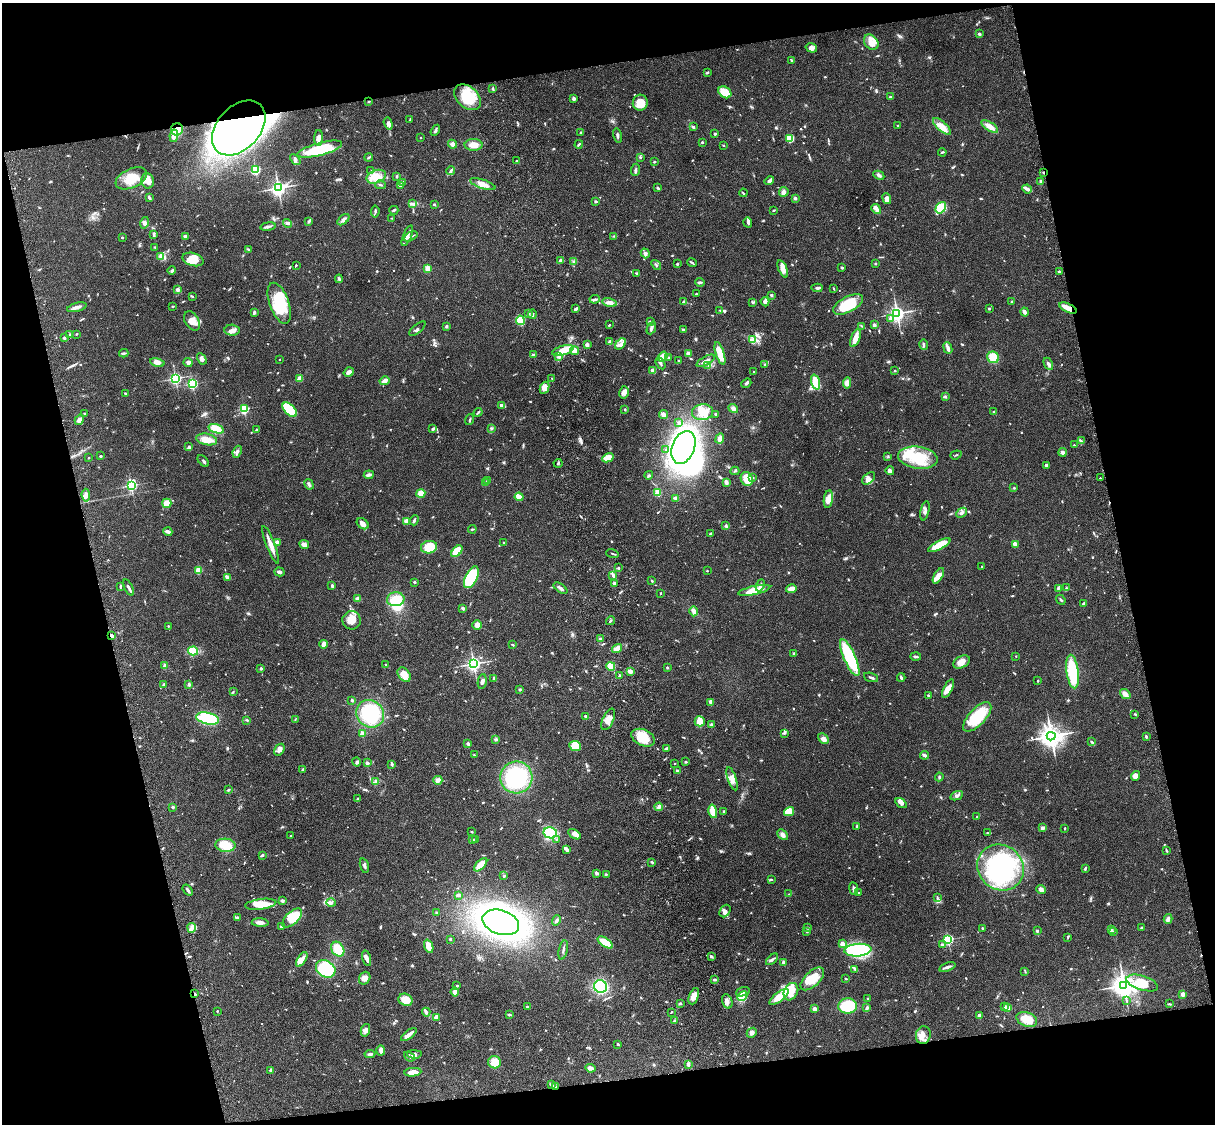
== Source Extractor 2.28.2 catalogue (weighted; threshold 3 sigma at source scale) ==
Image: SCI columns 121-4969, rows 277-4763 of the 5088 x 4927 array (HDU 1 of 3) = the unmasked area's bounding box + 8 px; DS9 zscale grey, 4 x 4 block average (1 PNG px = mean of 4 x 4 image px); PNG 1217 x 1126 px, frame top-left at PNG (2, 3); each listed source drawn as its Kron ellipse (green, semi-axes under 4 px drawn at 4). Shown black and unused: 26% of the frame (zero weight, under 3 of 4 exposures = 6% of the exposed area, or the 3 px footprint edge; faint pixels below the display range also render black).
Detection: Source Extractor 2.28.2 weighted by HDU 2 'WHT'. Background 0.0795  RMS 0.0058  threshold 0.0262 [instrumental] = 3 sigma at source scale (4.5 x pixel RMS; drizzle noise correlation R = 1.50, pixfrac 1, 0.05/0.05 arcsec/px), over >= 5 px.
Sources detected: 972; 1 too faint to see at this stretch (4 x 4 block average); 15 inside a brighter object's white glare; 3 cosmic-ray / hot-pixel residue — neither listed nor drawn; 19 coinciding with a brighter row at this scale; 75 inside a brighter listed object's ellipse — not listed separately; of the other 859, all 500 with FLUX_AUTO >= 2.58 (the completeness limit of this list) listed and drawn (359 fainter detections not listed), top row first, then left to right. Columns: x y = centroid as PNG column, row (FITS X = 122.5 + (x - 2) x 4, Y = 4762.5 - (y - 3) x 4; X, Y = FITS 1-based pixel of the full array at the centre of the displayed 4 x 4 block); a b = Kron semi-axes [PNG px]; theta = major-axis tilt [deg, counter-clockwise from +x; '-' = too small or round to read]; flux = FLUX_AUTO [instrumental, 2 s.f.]
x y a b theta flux
979 34 3 2 - 5.3
871 42 8 6 -50 27
811 48 6 4 -17 17
792 60 3 2 - 3.6
707 73 3 2 - 4.4
493 89 3 2 - 5.1
725 92 7 5 -37 52
467 97 15 10 -43 100
890 97 3 2 - 4.6
573 98 3 2 - 9.4
369 101 3 2 - 2.6
640 103 8 7 - 43
410 120 3 2 - 3.6
388 123 6 4 -71 9.6
898 126 3 2 - 3.2
942 126 11 4 -42 29
693 127 3 2 - 5
990 127 9 4 -33 31
239 128 32 21 47 1400
177 129 6 6 - 69
435 130 6 2 56 6.2
581 132 2 2 - 3.5
715 134 2 2 - 6
617 135 7 2 -76 8.2
174 136 6 3 80 21
319 138 8 4 88 17
420 138 2 2 - 3.6
790 138 4 4 - 85
702 142 2 2 - 11
452 144 4 4 - 14
579 144 4 2 - 5.3
474 145 9 6 0 32
723 145 3 2 - 2.8
320 149 23 6 15 200
942 152 4 2 - 3.8
369 157 4 2 - 3.7
640 157 3 2 - 3.4
295 159 6 2 -43 7.5
516 161 2 2 - 4.1
654 162 2 2 - 4.9
255 170 2 2 - 390
635 170 6 2 85 6.6
371 171 3 2 - 3.7
451 171 4 2 - 6.3
1043 172 3 2 - 3.6
879 175 6 3 -27 10
376 177 10 6 19 37
397 177 3 2 - 2.6
131 178 17 9 24 76
148 181 8 6 -80 27
769 181 5 3 - 8.1
1041 181 3 2 - 3
402 182 3 2 - 9.8
483 184 13 4 -19 29
381 185 5 2 - 3.7
400 185 3 2 - 4.1
278 188 3 3 - 1300
658 188 2 2 - 4.9
1027 189 5 3 - 12
784 192 5 4 - 11
743 193 4 2 - 4.2
149 198 4 3 - 4.6
795 198 4 2 - 4.5
887 199 5 4 - 20
595 201 3 2 - 4.1
413 203 4 2 - 6.2
434 204 3 2 - 4.7
941 208 6 4 52 120
876 209 5 3 - 13
394 210 4 2 - 5.5
774 210 3 2 - 3.5
375 211 6 2 83 4.9
392 218 3 2 - 2.7
343 220 7 3 42 16
308 221 3 3 - 4.4
748 222 5 3 - 7
145 223 6 4 76 11
287 223 4 2 - 4.8
268 227 7 2 9 8.3
153 235 4 2 - 3.5
186 236 4 3 - 11
407 236 11 3 68 17
411 236 7 2 26 6.4
614 236 4 2 - 3.9
122 237 2 2 - 2.9
155 247 4 2 - 2.7
248 249 4 2 - 3.6
645 253 5 4 - 9.3
160 256 4 2 - 6
193 259 11 6 -16 50
560 260 3 2 - 14
573 262 3 2 - 2.8
692 263 5 2 - 4.1
875 263 2 2 - 2.6
677 264 2 2 - 11
296 265 2 2 - 3
656 265 5 2 - 4.9
842 267 2 2 - 17
428 268 2 2 - 130
783 269 9 4 -68 28
172 271 4 2 - 5.3
1059 272 3 2 - 4.4
637 273 4 2 - 5.7
339 279 4 3 - 5.1
700 282 4 2 - 9.4
817 288 5 2 - 6.3
833 288 3 2 - 2.6
178 290 3 3 - 12
696 294 3 2 - 2.9
771 295 3 2 - 5.7
193 297 2 2 - 3.5
595 299 5 2 - 8.1
610 302 7 4 -12 16
684 302 2 2 - 33
752 302 3 2 - 4.6
765 302 5 4 - 12
1011 302 3 2 - 3.3
279 303 21 9 -70 140
848 304 16 7 27 130
173 306 2 2 - 3.3
77 307 10 3 15 18
1068 308 9 3 -26 45
576 309 3 2 - 8.2
989 309 2 2 - 6
720 310 2 2 - 3.7
254 312 3 2 - 7.4
1025 312 4 2 - 19
897 313 3 3 - 1300
529 314 2 2 - 2.8
532 314 5 2 - 7.9
890 319 3 3 - 6
520 320 4 4 - 68
192 321 10 6 -60 39
650 322 2 2 - 3
609 325 2 2 - 4.2
874 325 3 2 - 11
446 326 2 2 - 7
862 326 4 2 - 3.9
651 328 6 3 67 11
417 329 10 2 40 5.4
683 329 3 2 - 4
232 330 7 5 -3 20
76 334 2 2 - 3.2
70 335 4 2 - 4.2
64 338 4 2 - 3.8
855 338 9 4 67 27
752 340 4 3 - 9
610 342 4 3 - 8.4
621 344 7 2 48 9
924 344 5 2 - 4.5
587 345 2 2 - 36
948 348 6 4 -68 11
563 351 11 5 16 54
574 351 5 3 - 27
124 353 4 2 - 4.7
688 353 4 3 - 9.5
720 353 12 3 -72 76
533 355 4 2 - 5.4
559 357 3 2 - 6.6
663 357 5 3 - 62
668 357 2 2 - 4.3
993 357 6 5 - 57
202 359 6 4 -61 14
279 359 2 2 - 3
679 361 2 2 - 2.7
706 361 10 3 29 12
188 362 4 4 - 11
157 363 7 4 -12 22
661 363 6 3 -60 8.5
764 364 3 3 - 5.2
1048 364 6 3 -61 12
708 365 3 2 - 3.5
653 371 4 3 - 18
894 371 3 2 - 3.1
349 372 5 3 - 17
753 372 2 2 - 3.2
175 378 2 2 - 750
552 378 2 2 - 2.7
300 379 3 3 - 29
384 381 5 3 - 14
816 382 8 3 -72 78
746 383 5 2 - 6.6
847 383 5 4 - 22
192 384 2 2 - 400
544 388 6 4 63 16
624 392 6 4 76 16
125 394 3 2 - 5.8
945 396 3 2 - 3.3
501 405 3 2 - 6.4
244 409 2 2 - 390
625 409 2 2 - 2.8
733 409 5 4 - 14
290 410 9 5 -45 160
478 412 4 2 - 4.7
702 412 10 8 4 44
994 412 2 2 - 4.1
85 414 3 2 - 4.2
663 414 4 3 - 14
715 414 3 2 - 2.9
79 420 6 3 58 18
470 420 5 2 - 4.1
679 422 3 2 - 2.8
492 428 3 2 - 3.3
216 429 8 4 -17 40
433 429 4 2 - 6.1
256 430 3 2 - 3.5
720 438 5 4 - 15
207 439 10 5 -11 39
1081 441 4 2 - 4.2
1074 445 2 2 - 3.1
189 447 3 3 - 8.1
683 447 17 11 68 950
666 450 3 2 - 2.9
237 452 6 3 67 9.5
1063 452 4 4 - 9.3
956 455 5 2 - 3.3
100 456 3 2 - 3.3
888 457 3 2 - 2.8
88 458 2 2 - 2.9
608 458 6 4 27 47
918 458 20 11 -7 120
203 461 7 2 -46 5.3
558 463 4 2 - 3.8
1047 466 4 3 - 9.4
735 471 4 2 - 4.2
890 471 4 3 - 11
369 475 5 3 - 7
649 475 4 2 - 4.6
753 478 3 2 - 3
869 478 8 5 42 14
1100 478 2 2 - 4.2
747 479 7 6 - 71
487 481 2 2 - 2.7
486 482 3 2 - 2.6
726 482 4 3 - 15
309 484 5 3 - 7
131 485 2 2 - 640
1014 488 3 2 - 3
658 492 2 2 - 170
421 493 4 4 - 28
86 495 6 4 -85 13
519 497 4 4 - 19
675 498 3 2 - 8.2
828 499 9 4 82 35
167 503 4 4 - 34
925 511 10 3 78 12
961 513 6 4 44 9.2
414 520 5 2 - 6
407 521 3 3 - 25
363 524 6 5 - 18
726 526 3 3 - 4.7
472 529 4 2 - 3.8
168 532 4 3 - 11
710 533 3 2 - 2.7
277 543 4 3 - 13
504 543 2 2 - 3.1
304 544 5 3 - 22
1015 544 2 2 - 68
271 545 20 3 -69 34
939 545 12 4 27 86
429 547 8 6 11 86
457 551 7 4 48 96
612 553 6 2 -18 4.8
982 566 2 2 - 2.7
618 568 3 2 - 3.6
198 570 2 2 - 140
707 571 2 2 - 4.9
279 572 5 3 - 11
613 576 4 2 - 6.7
938 576 9 4 60 25
227 577 4 3 - 6.1
471 577 12 6 63 190
652 581 3 2 - 3.5
414 582 2 2 - 5.9
614 583 3 2 - 7.3
760 585 6 2 65 7.8
332 586 3 2 - 6.2
120 587 3 2 - 2.9
129 588 9 2 -63 8.8
560 588 8 2 -36 15
1058 588 4 2 - 4.1
1066 588 3 2 - 2.9
791 589 5 3 - 25
754 590 16 3 12 78
661 593 3 2 - 2.6
358 599 4 4 - 14
396 599 9 7 8 77
1061 600 5 2 - 5
1084 603 3 2 - 8.6
463 608 2 2 - 10
694 611 5 3 - 21
352 620 9 9 - 38
610 621 4 2 - 5
477 625 5 4 - 17
168 626 2 2 - 4.1
111 636 3 2 - 17
601 639 3 2 - 12
323 644 4 3 - 20
513 645 3 2 - 3.8
617 648 5 3 - 27
193 651 5 4 - 66
794 653 3 2 - 3.1
916 656 5 3 - 7.3
1016 656 2 2 - 2.6
850 658 20 6 -66 240
961 662 9 5 28 28
474 664 3 3 - 1100
385 665 2 2 - 3.1
165 666 2 2 - 58
611 666 4 4 - 54
261 668 3 2 - 6.9
667 668 2 2 - 4.5
630 671 3 2 - 19
1073 672 17 6 -82 170
404 675 8 5 -51 38
620 675 3 2 - 3.8
871 677 7 2 -20 6.2
901 677 4 2 - 9.2
494 678 2 2 - 16
482 681 7 3 82 10
1038 681 2 2 - 3.7
164 684 2 2 - 5.4
189 685 4 3 - 5.4
519 689 3 2 - 3.3
948 689 10 4 62 28
233 692 3 2 - 2.8
1125 694 6 4 -39 18
928 695 3 2 - 4.4
352 700 3 2 - 5.5
711 702 3 2 - 18
370 714 14 13 - 200
1135 714 3 2 - 3.3
585 716 2 2 - 20
977 717 18 8 47 140
208 718 12 5 -13 190
295 719 4 2 - 2.6
608 719 11 5 66 30
247 720 3 2 - 3.9
700 721 5 5 - 39
712 725 3 3 - 8.7
784 733 3 2 - 4.8
362 734 2 2 - 85
1051 736 4 4 - 3100
1146 736 3 2 - 3.8
643 738 12 8 -24 83
496 739 3 2 - 4.2
823 739 6 4 -45 17
1091 742 4 2 - 3.3
468 744 2 2 - 25
575 746 6 5 - 73
667 748 3 2 - 10
279 750 6 4 56 15
474 755 2 2 - 2.9
925 755 4 2 - 12
357 762 4 3 - 5.1
686 762 2 2 - 5.1
367 763 2 2 - 13
392 764 3 2 - 6.2
675 764 2 2 - 2.7
303 769 4 2 - 4.9
677 771 3 2 - 9.3
1135 776 5 4 - 17
516 777 16 16 - 370
939 777 4 2 - 4.5
732 779 12 4 -71 23
438 780 4 3 - 15
376 781 3 3 - 6.8
229 790 3 2 - 4.7
957 796 6 3 24 7.6
358 799 2 2 - 17
901 803 6 4 -33 10
173 807 2 2 - 18
659 807 4 3 - 11
713 811 7 3 -79 80
723 812 3 2 - 2.7
789 812 5 4 - 74
977 817 2 2 - 6.1
856 826 3 2 - 3.7
1042 828 3 3 - 11
1065 828 3 2 - 2.7
472 832 2 2 - 4.9
550 833 7 5 -12 220
988 833 3 2 - 3.4
575 834 7 4 -33 19
783 835 6 4 -43 13
291 836 2 2 - 2.7
473 839 2 2 - 3
556 839 2 2 - 3
475 840 3 2 - 2.6
225 845 10 6 -4 66
566 849 4 3 - 7.6
1167 851 3 2 - 3
262 855 4 2 - 6.7
652 862 3 2 - 5.7
481 865 8 3 46 64
364 866 7 3 -74 9.2
1001 867 24 22 -39 440
1085 868 4 2 - 5.4
597 873 3 2 - 14
606 874 2 2 - 3.2
504 875 3 2 - 3.2
771 879 3 2 - 3.4
854 889 6 3 -82 10
1041 889 5 3 - 14
188 890 6 2 -52 7.1
859 893 3 2 - 2.9
789 894 2 2 - 2.9
458 895 3 2 - 12
937 897 3 2 - 3.4
282 901 4 3 - 5.3
331 903 5 2 - 5.8
261 904 15 5 7 60
725 911 7 5 54 12
436 912 3 2 - 3.5
237 918 3 3 - 8.1
292 918 12 6 43 110
1168 919 5 3 - 14
556 920 5 3 - 7.3
501 922 19 12 -18 1400
260 923 8 3 -3 14
282 926 3 2 - 9.4
192 928 5 4 - 14
807 928 3 2 - 3.2
983 928 4 2 - 3.8
1141 928 3 2 - 3.2
1111 929 2 2 - 4.1
1037 931 3 2 - 4.6
1114 931 3 3 - 4.5
807 932 2 2 - 2.8
1068 937 3 2 - 2.7
450 939 2 2 - 14
948 939 2 2 - 510
605 942 9 4 -35 54
842 944 3 2 - 19
942 944 2 2 - 9.9
429 946 7 4 -70 37
338 949 8 6 -59 61
563 950 10 2 77 6.4
858 950 13 6 5 300
711 956 3 2 - 4.6
367 958 8 4 -74 14
302 959 8 4 57 22
772 959 7 2 42 7.5
784 962 3 2 - 14
947 967 8 2 19 11
326 969 10 8 -30 270
855 969 4 2 - 3.9
1025 971 4 2 - 2.7
365 978 6 5 - 21
812 979 14 7 44 64
846 979 3 2 - 4.4
714 980 4 2 - 4.4
1142 983 16 7 -18 110
1124 985 4 4 - 3200
457 986 2 2 - 7.6
600 986 7 6 - 220
455 992 4 4 - 16
743 992 7 3 18 11
791 992 9 6 61 36
195 994 3 2 - 3.7
1183 994 2 2 - 59
694 996 8 4 68 27
742 996 6 3 42 31
779 997 11 4 38 65
868 998 2 2 - 3.4
405 1000 7 6 - 39
727 1001 7 5 -72 17
1126 1001 3 2 - 2.7
680 1003 3 2 - 4.9
1169 1004 4 2 - 3.7
848 1006 9 7 3 160
1004 1006 3 2 - 2.8
527 1007 2 2 - 11
867 1008 4 2 - 9.4
1007 1008 2 2 - 96
814 1009 2 2 - 59
217 1011 3 2 - 2.8
426 1012 4 3 - 6.6
671 1012 2 2 - 2.8
509 1015 4 2 - 4.5
979 1015 2 2 - 36
436 1017 3 3 - 23
1027 1019 11 7 -21 43
675 1021 3 2 - 2.7
365 1030 6 4 75 15
752 1033 5 4 - 10
409 1034 9 3 37 22
923 1035 9 7 81 26
618 1044 3 2 - 3.6
381 1050 5 3 - 15
370 1054 5 2 - 7.7
414 1054 7 3 -2 9.3
409 1057 6 3 -38 8.4
494 1062 6 6 - 49
688 1064 4 3 - 7.6
590 1068 5 3 - 12
271 1070 2 2 - 25
413 1072 8 3 6 35
551 1084 4 3 - 4.6
555 1086 4 2 - 3.4
Overlapping masked pixels (flux is a lower limit): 7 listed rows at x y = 239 128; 177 129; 1043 172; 1068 308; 111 636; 195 994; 555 1086
Diffuse or blended objects may show on this block-average render without a row.